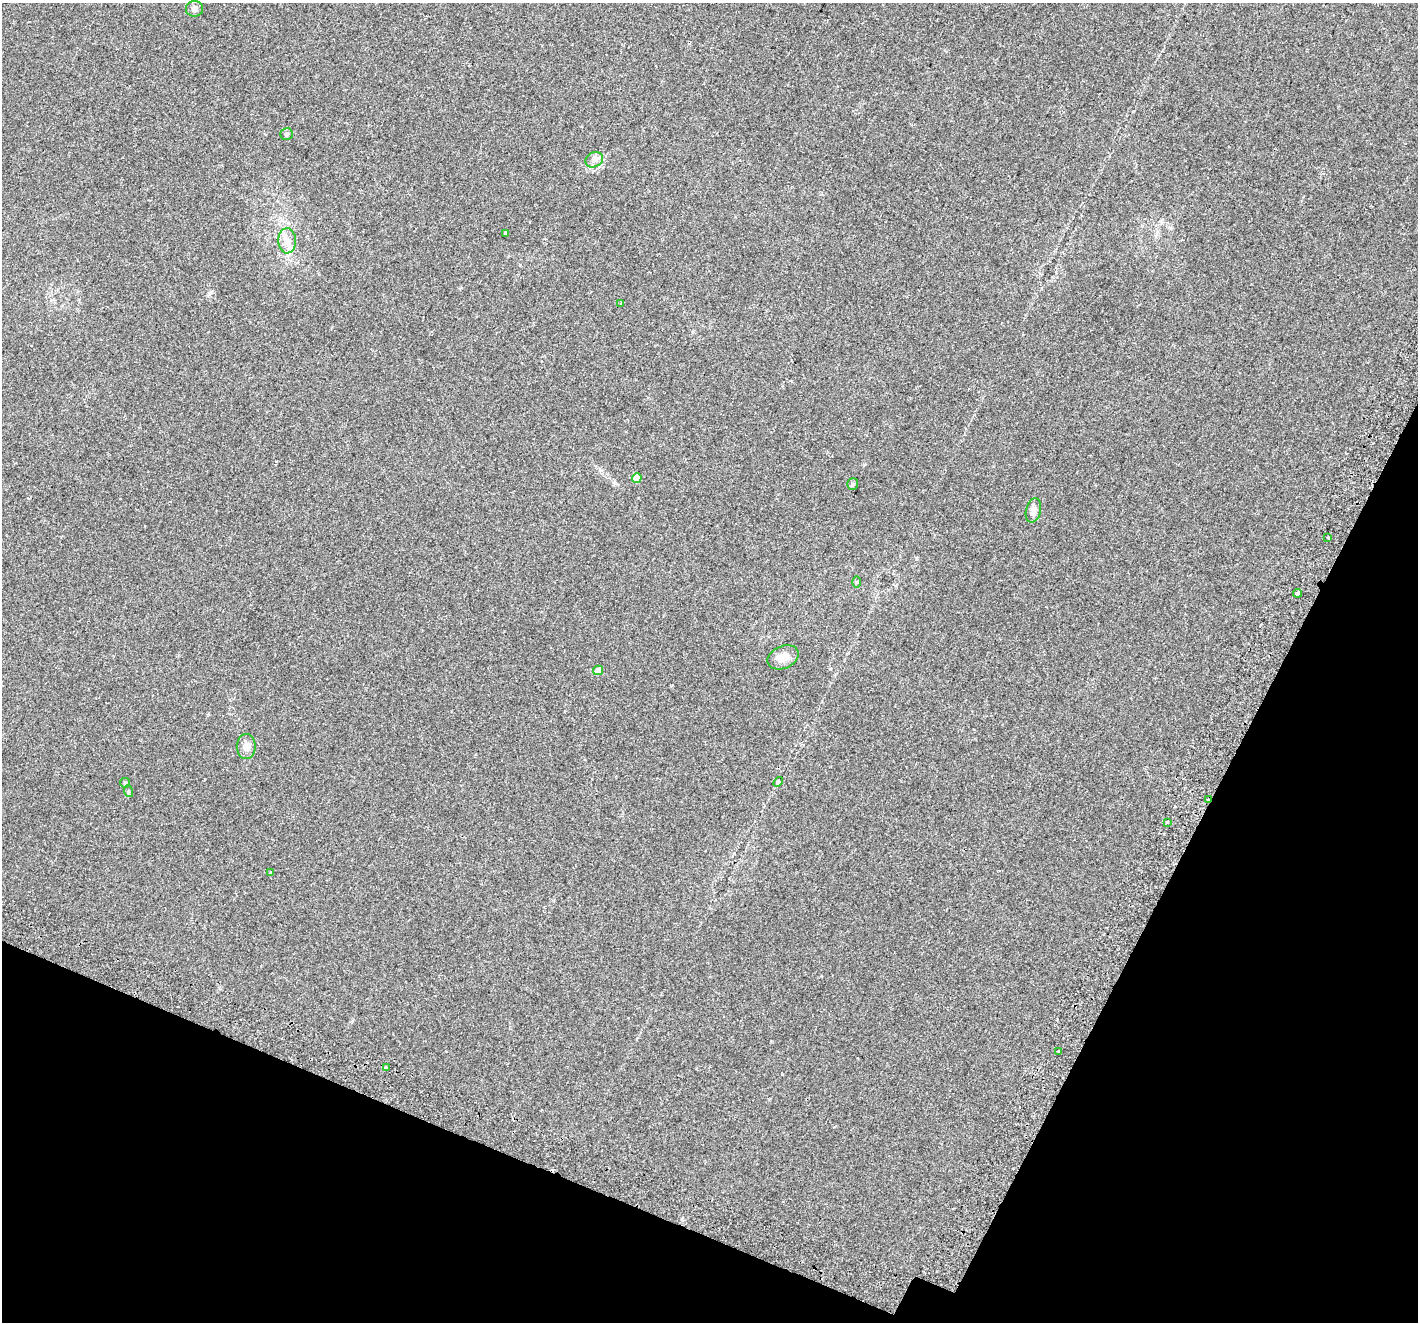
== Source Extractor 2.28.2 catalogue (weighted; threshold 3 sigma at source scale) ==
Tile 15 of 4 x 4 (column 3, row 4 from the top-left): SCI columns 2899-4314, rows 345-1664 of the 5787 x 5904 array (HDU 1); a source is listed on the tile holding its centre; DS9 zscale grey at full resolution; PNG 1420 x 1324 px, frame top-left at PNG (2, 3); each listed source drawn as its Kron ellipse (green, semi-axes under 4 px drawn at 4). Shown black and unused: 21% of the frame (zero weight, under 2 of 3 exposures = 4% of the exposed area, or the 3 px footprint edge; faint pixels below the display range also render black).
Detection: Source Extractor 2.28.2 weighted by HDU 2 'WHT'; one run over the whole footprint, this tile lists its part. Background 0.0509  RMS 0.006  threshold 0.0271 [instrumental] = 3 sigma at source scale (4.5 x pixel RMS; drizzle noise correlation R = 1.50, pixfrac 1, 0.0396/0.0396 arcsec/px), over >= 5 px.
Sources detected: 24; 1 cosmic-ray / hot-pixel residue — neither listed nor drawn; the other 23 listed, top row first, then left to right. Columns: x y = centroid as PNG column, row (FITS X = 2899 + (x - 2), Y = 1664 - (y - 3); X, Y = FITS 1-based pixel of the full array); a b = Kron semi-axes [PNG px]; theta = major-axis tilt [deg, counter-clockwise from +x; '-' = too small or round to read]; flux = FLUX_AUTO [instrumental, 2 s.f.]
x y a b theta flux
194 9 8 7 - 2.2
286 134 6 5 - 1.2
594 160 9 7 28 2.5
505 233 3 3 - 0.75
287 241 12 9 -88 4.8
621 304 3 3 - 0.96
637 478 5 4 - 7.2
853 484 5 5 - 0.95
1033 510 12 7 76 2.7
1328 537 3 2 - 0.57
857 582 5 3 - 0.58
1298 593 4 3 - 8.5
783 657 16 11 24 6.2
598 670 5 4 - 4.6
246 746 12 9 90 3.6
778 782 6 3 46 0.61
125 783 5 4 - 0.75
128 791 6 4 -72 0.69
1208 799 3 3 - 3.9
1167 822 3 2 - 0.97
271 873 3 3 - 0.86
1059 1051 3 3 - 0.57
386 1068 3 3 - 2.2
Overlapping masked pixels (flux is a lower limit): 1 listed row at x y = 1208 799
Unlisted compact peaks at least as high as the median listed source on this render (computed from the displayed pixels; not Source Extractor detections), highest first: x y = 830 669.